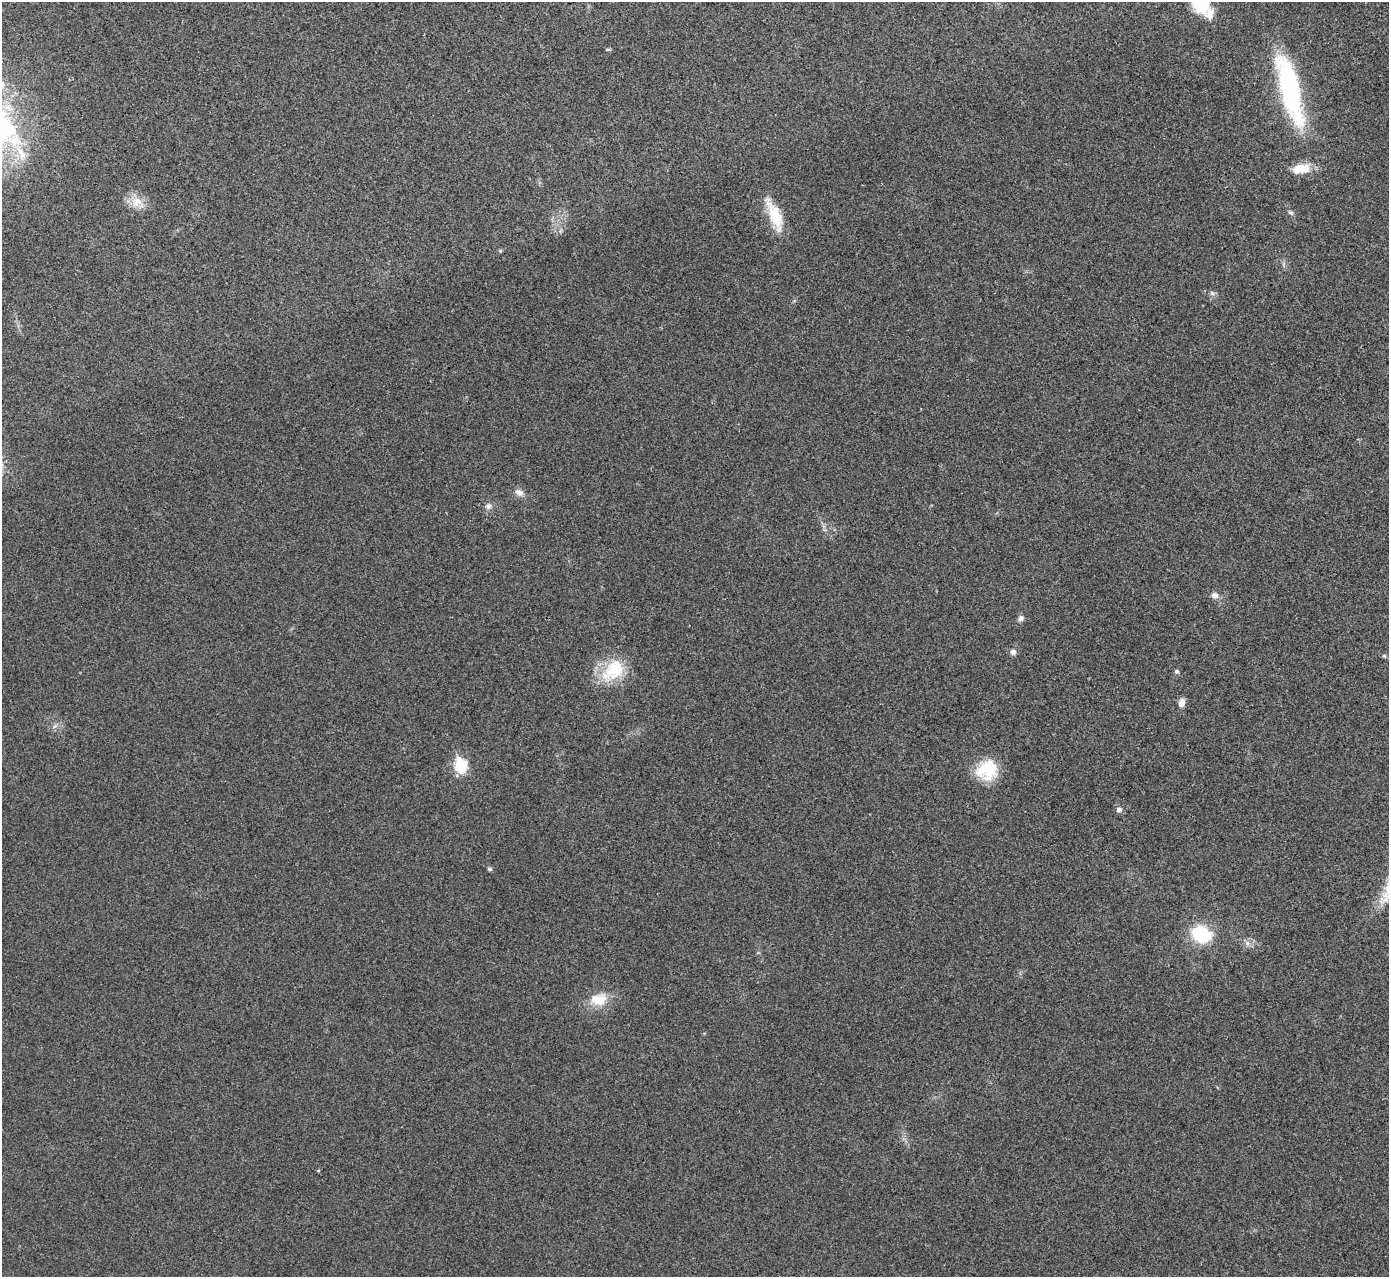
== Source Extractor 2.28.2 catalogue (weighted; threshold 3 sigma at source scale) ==
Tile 10 of 4 x 4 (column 2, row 3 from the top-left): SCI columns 1392-2778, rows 1434-2708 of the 5558 x 5547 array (HDU 1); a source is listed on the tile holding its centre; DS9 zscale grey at full resolution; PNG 1391 x 1279 px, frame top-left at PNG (2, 2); no overlay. Shown black and unused: <1% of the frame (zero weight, under 3 of 4 exposures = <1% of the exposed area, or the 3 px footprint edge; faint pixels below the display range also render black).
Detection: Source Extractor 2.28.2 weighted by HDU 2 'WHT'; one run over the whole footprint, this tile lists its part. Background 0.0315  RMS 0.0061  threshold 0.0276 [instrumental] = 3 sigma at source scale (4.5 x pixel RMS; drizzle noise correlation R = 1.50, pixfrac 1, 0.05/0.05 arcsec/px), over >= 5 px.
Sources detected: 23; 1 inside a brighter listed object's ellipse — not listed separately; the other 22 listed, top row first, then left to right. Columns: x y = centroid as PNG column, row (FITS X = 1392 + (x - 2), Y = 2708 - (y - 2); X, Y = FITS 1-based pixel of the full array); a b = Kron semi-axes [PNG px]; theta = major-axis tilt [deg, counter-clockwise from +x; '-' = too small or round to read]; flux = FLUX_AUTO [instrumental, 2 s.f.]
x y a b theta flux
1203 8 21 16 2 19
1290 89 77 19 -76 98
1303 168 20 15 -2 9.9
137 202 17 15 -9 8.3
1291 213 8 5 -30 1.3
775 216 40 14 -68 18
1212 293 6 5 - 1.3
519 492 12 7 -19 3.3
488 506 8 7 - 2.3
1215 595 10 7 -17 2.9
1021 618 8 7 - 1.9
1013 652 7 7 - 2.1
615 669 30 24 46 25
1177 671 6 5 - 0.98
1182 703 10 7 79 3.8
461 765 7 6 - 54
987 770 25 23 24 22
1119 809 7 6 - 2.1
490 869 5 5 - 1.2
1201 934 16 13 -20 37
1247 943 7 4 -72 1.5
599 999 23 15 5 13
Isophote crosses this tile's border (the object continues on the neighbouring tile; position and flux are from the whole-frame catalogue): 1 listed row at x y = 1203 8